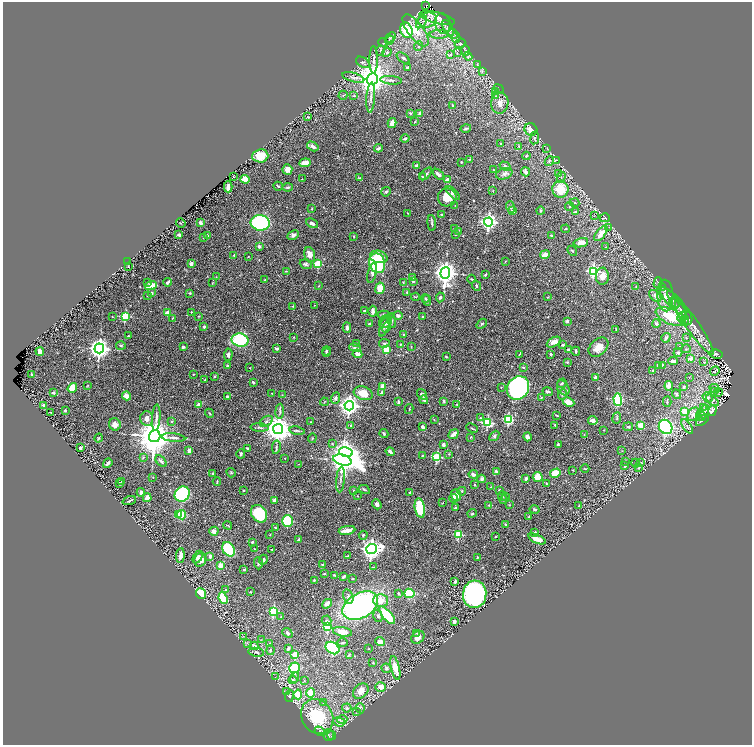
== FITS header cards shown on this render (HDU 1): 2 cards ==
NAXIS1  =                 1499
NAXIS2  =                 1485

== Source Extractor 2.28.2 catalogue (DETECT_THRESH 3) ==
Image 1499 x 1485 px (HDU 1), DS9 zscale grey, zoomed out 1/2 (1 PNG px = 2 x 2 image px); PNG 754 x 747 px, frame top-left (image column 2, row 1485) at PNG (3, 2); each listed source drawn as its Kron ellipse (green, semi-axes under 4 px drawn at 4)
Background 0.548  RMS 0.017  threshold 0.0523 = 3 sigma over >= 5 px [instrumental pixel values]
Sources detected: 596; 25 cannot appear on this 1/2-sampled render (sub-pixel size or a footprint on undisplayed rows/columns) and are neither listed nor drawn; of the other 571, the 500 brightest by FLUX_AUTO listed and drawn (71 fainter detections omitted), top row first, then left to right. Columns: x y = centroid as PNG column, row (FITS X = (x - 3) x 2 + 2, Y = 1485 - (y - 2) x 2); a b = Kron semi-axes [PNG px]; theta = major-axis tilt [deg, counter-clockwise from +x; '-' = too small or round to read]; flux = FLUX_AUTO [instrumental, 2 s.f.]
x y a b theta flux
426 6 2 1 - 2.7
437 18 18 5 -14 35
427 20 9 7 14 42
421 22 7 3 52 8.9
443 23 10 7 -76 22
448 28 9 4 -62 11
407 30 8 6 -69 110
416 30 19 8 -53 87
439 34 9 4 1 13
453 34 5 3 - 6
390 37 6 3 42 5.2
456 38 5 3 - 4.9
390 40 5 3 - 3.6
383 43 5 2 - 3.7
460 43 5 4 - 5.9
418 46 5 4 - 5.6
466 50 5 4 - 5.3
380 51 5 3 - 4.7
387 53 5 4 - 5.3
457 53 3 2 - 2.3
450 55 4 3 - 5.2
468 56 4 2 - 2.8
403 58 7 4 -40 8
374 60 14 3 -90 13
363 62 7 5 -30 9.4
477 64 4 3 - 2.9
407 68 3 2 - 5.9
482 72 3 2 - 2.5
353 77 11 4 -16 12
372 79 6 5 - 6100
391 80 11 3 -5 9.4
499 89 6 2 -41 3.1
495 92 4 3 - 3.4
343 95 4 3 - 3.3
354 96 4 3 - 4.5
496 96 4 2 - 3.1
371 97 15 3 86 13
500 103 10 8 82 29
453 106 4 2 - 6.2
410 113 4 3 - 3.6
420 114 3 3 - 22
308 117 3 2 - 3.1
414 122 3 2 - 2
392 123 5 3 - 26
466 128 5 3 - 5.9
531 130 7 6 - 42
405 138 4 3 - 5.3
535 138 6 4 81 7.4
501 144 4 2 - 2.6
313 146 6 3 -31 15
519 146 3 3 - 3.1
378 148 4 3 - 9.8
547 148 3 2 - 1.5
260 156 8 6 5 54
526 156 4 3 - 4.7
469 159 3 2 - 2.2
556 160 3 2 - 1.8
549 161 5 3 - 5.3
461 162 2 2 - 3.8
305 163 6 3 7 31
416 166 4 3 - 9.1
505 166 6 3 -30 5.9
287 169 5 5 - 22
493 170 3 2 - 1.7
525 172 5 3 - 8.8
426 174 7 3 49 6.9
438 174 6 3 -43 14
504 174 8 5 18 12
558 174 3 2 - 1.6
233 176 2 2 - 2.1
423 177 4 3 - 3.9
561 177 6 3 75 5.1
359 178 3 2 - 2.4
245 179 4 4 - 37
302 179 2 1 - 1.7
448 180 4 3 - 20
278 186 5 2 - 3.7
228 187 5 3 - 45
288 187 5 3 - 7.1
560 189 8 8 - 80
493 191 3 2 - 1.7
386 192 5 4 - 5.8
453 193 9 4 -45 8.3
447 197 9 9 - 53
574 203 5 3 - 3.7
455 206 3 2 - 2.3
569 206 4 2 - 2.6
510 207 6 3 -71 5.8
312 209 2 2 - 2
513 211 4 3 - 15
540 211 4 2 - 3
575 212 2 2 - 9.5
408 213 2 2 - 2.6
442 214 2 2 - 1.8
594 216 4 1 - 1.7
605 218 5 3 - 3.8
488 222 4 4 - 1000
181 223 5 2 - 2.4
200 223 3 2 - 11
260 223 9 7 -6 490
312 223 6 4 -27 9.9
432 223 7 2 -86 6.3
609 227 3 2 - 2.6
454 228 2 2 - 1.8
566 229 4 2 - 2.1
458 231 3 3 - 2.4
456 234 2 2 - 5
601 234 9 4 52 37
179 235 3 2 - 7.5
208 235 3 3 - 2.4
293 235 6 4 28 9.3
551 235 4 2 - 3.2
354 237 2 2 - 2.5
203 238 4 3 - 2.8
581 243 7 4 12 26
259 246 2 2 - 12
606 247 3 3 - 1.8
572 251 5 3 - 4
234 255 2 2 - 3.9
310 255 8 5 -73 26
545 255 5 3 - 35
248 256 3 2 - 1.7
379 257 9 6 -15 44
505 261 3 2 - 1.5
127 262 4 2 - 7.9
191 263 3 3 - 14
377 263 10 8 -73 300
306 264 6 4 -21 8.7
318 264 3 3 - 150
128 266 3 2 - 1.7
286 271 3 2 - 2.3
593 271 4 4 - 480
372 273 10 4 76 14
445 273 5 5 - 3000
485 275 3 2 - 5.2
602 276 8 6 -88 34
216 277 3 2 - 1.8
412 278 4 3 - 3.8
472 279 4 3 - 3
265 280 3 3 - 5.4
413 281 3 3 - 5
147 282 3 2 - 2.7
168 282 4 3 - 8.1
403 282 3 2 - 1.5
212 283 3 2 - 1.6
658 283 5 3 - 3.7
151 286 6 3 18 76
319 286 3 2 - 1.5
476 286 5 3 - 3.6
636 286 3 2 - 1.9
380 288 6 4 80 48
662 288 4 3 - 3.3
407 292 3 2 - 2.8
152 293 3 3 - 9.2
190 293 3 3 - 3.7
147 296 3 2 - 2.4
655 296 7 4 -45 17
665 296 16 8 -87 42
416 297 4 3 - 3.8
440 297 5 3 - 7.6
548 297 3 2 - 2.1
670 298 13 6 -50 19
425 299 4 3 - 3.4
427 300 5 3 - 4.2
675 302 6 2 -45 5
315 305 2 2 - 1.8
293 306 2 2 - 3
681 310 10 4 -65 13
365 311 3 2 - 4.6
373 311 5 3 - 15
191 312 2 2 - 2.3
167 313 4 4 - 22
384 315 6 4 3 7.1
112 316 2 2 - 1.5
125 316 3 3 - 230
199 316 2 2 - 2.4
398 316 5 4 - 9.8
423 317 2 2 - 5.2
670 317 16 7 -24 120
682 317 5 4 - 9.8
172 318 3 2 - 1.7
687 318 7 5 -73 11
392 320 7 3 -76 6.4
567 321 2 2 - 19
685 321 5 3 - 6.8
385 322 7 5 41 13
690 323 39 6 -55 54
370 324 3 3 - 5.9
482 324 6 3 39 4.7
656 324 4 3 - 7.5
384 326 10 3 69 10
204 327 3 2 - 7.1
387 327 5 4 - 6
347 328 5 3 - 13
616 329 4 1 - 2.3
403 335 3 2 - 2.9
128 336 2 2 - 2.8
294 337 3 2 - 2.4
666 338 5 3 - 11
686 338 4 3 - 3.1
240 340 8 6 -12 240
554 342 7 4 28 23
384 343 5 4 - 6.2
356 344 3 2 - 1.8
400 344 3 2 - 3
121 345 5 2 - 3
563 345 3 2 - 3.4
183 347 3 2 - 7.2
411 347 3 2 - 1.9
598 347 11 8 43 36
680 347 3 2 - 3.4
99 348 5 5 - 2200
277 348 3 2 - 7.5
355 348 6 3 -18 6.9
686 349 5 2 - 2.8
386 350 3 3 - 110
568 350 4 3 - 5.6
40 351 4 3 - 23
326 351 4 3 - 4.6
576 351 4 2 - 6
678 352 4 3 - 4.4
326 353 3 3 - 3
357 354 5 4 - 11
519 354 3 2 - 1.6
551 354 3 2 - 6.5
716 354 6 4 -10 7.4
228 355 6 4 88 8.8
446 357 3 2 - 3.6
690 359 2 2 - 37
673 361 5 3 - 13
567 362 3 3 - 3
704 362 4 3 - 3.2
662 365 3 3 - 3.1
227 366 3 2 - 5.6
659 366 3 3 - 17
523 367 2 2 - 6.4
250 368 3 2 - 1.6
652 371 3 2 - 2.9
715 371 5 3 - 4.8
194 374 3 2 - 2.4
31 375 3 2 - 3.6
214 376 3 3 - 3.9
595 377 3 3 - 7.6
689 377 2 2 - 1.5
204 380 3 2 - 1.7
253 382 3 2 - 4.6
562 383 5 3 - 3.6
87 385 3 3 - 2.1
382 386 2 2 - 43
669 386 4 3 - 17
684 387 4 3 - 4.4
72 388 5 3 - 76
501 388 2 2 - 1.7
518 388 12 10 55 850
563 388 8 5 -63 13
715 388 5 3 - 5.4
713 391 3 2 - 1.7
548 392 5 2 - 6.4
53 393 2 2 - 21
272 393 3 3 - 2.1
363 393 10 6 -19 48
382 393 4 3 - 9.7
718 393 4 2 - 2.4
422 394 6 4 -55 7.3
563 394 5 3 - 4.2
676 394 5 4 - 5.7
282 395 3 2 - 2.2
126 396 4 3 - 28
227 397 3 3 - 8.4
542 397 4 2 - 2
708 397 5 4 - 10
336 398 5 4 - 9.4
424 400 4 3 - 11
618 400 6 4 -88 170
712 400 7 3 -41 6
444 401 3 3 - 8
667 401 5 2 - 3.4
324 402 4 2 - 2.1
398 402 4 2 - 6.2
568 402 6 4 -25 26
199 404 3 3 - 23
457 404 2 2 - 2.2
44 405 2 2 - 21
349 406 4 4 - 2000
704 408 3 2 - 2.2
409 409 5 2 - 2.8
65 410 2 2 - 12
712 410 5 3 - 13
280 411 7 3 86 5.8
684 411 3 3 - 69
51 412 4 3 - 2.4
704 412 7 4 72 11
209 413 5 3 - 3.6
693 414 7 5 55 15
557 415 3 2 - 2.7
701 416 5 4 - 7.1
156 417 13 4 86 15
147 418 7 6 - 23
480 418 3 3 - 3.3
617 418 6 3 82 4.3
508 419 4 3 - 190
434 420 4 3 - 2.7
593 420 5 4 - 13
702 420 7 2 37 4
171 421 4 3 - 2.9
266 421 7 4 34 11
310 422 2 2 - 2
487 423 4 3 - 260
115 424 6 5 - 19
351 425 2 2 - 5.1
555 425 3 2 - 2.5
641 425 4 3 - 51
423 427 4 3 - 13
628 427 5 4 - 6.7
666 427 7 6 - 480
687 427 8 2 -55 4.9
260 428 9 3 -3 5.9
472 428 6 3 -25 4.3
278 429 5 5 - 4800
604 430 3 2 - 1.7
297 431 8 3 -9 4.9
384 434 4 3 - 4.7
454 434 5 2 - 37
584 435 3 2 - 1.8
155 436 6 5 - 9500
494 436 6 4 49 7.8
470 437 3 2 - 1.7
527 437 4 3 - 13
99 438 4 3 - 2.9
173 438 12 3 -6 12
312 438 5 3 - 3.3
332 444 3 3 - 2.6
443 444 3 3 - 16
558 444 2 2 - 3.8
276 447 7 4 81 6.1
80 448 3 2 - 6.1
248 448 4 3 - 6.4
189 450 3 3 - 19
622 451 3 2 - 2.1
346 452 7 4 -13 1800
390 452 5 3 - 13
241 454 5 3 - 5.6
449 454 2 2 - 2.2
422 455 2 2 - 2.1
143 457 3 2 - 2.1
437 457 3 3 - 250
285 458 3 2 - 1.5
342 460 9 5 -16 4400
161 461 7 3 -49 9.4
626 461 3 2 - 1.8
641 462 3 2 - 2
108 463 5 2 - 6.3
636 463 4 2 - 2.4
298 464 3 2 - 1.6
625 466 2 2 - 3.6
639 468 3 2 - 3.1
585 469 4 2 - 3.2
573 470 3 3 - 1.9
496 471 3 3 - 8.2
231 473 5 4 - 3.9
555 473 5 4 - 58
213 474 2 2 - 19
473 474 5 3 - 8.9
153 477 3 3 - 1.9
538 477 5 5 - 42
482 479 4 3 - 12
526 479 3 3 - 9.2
341 480 13 2 85 7.7
217 481 4 2 - 2.8
122 482 2 2 - 1.6
119 483 4 3 - 6.5
475 484 3 3 - 3
546 484 3 2 - 2
491 487 2 2 - 1.9
364 489 6 2 -27 3.8
243 490 2 2 - 2.8
353 490 2 2 - 2.4
499 490 3 2 - 5.1
462 491 4 4 - 4.7
141 492 4 3 - 16
410 492 2 2 - 4.7
182 494 8 7 - 400
456 495 6 5 - 31
358 496 3 2 - 2.4
502 496 5 2 - 2.1
505 497 3 2 - 2.6
147 498 4 3 - 30
454 498 4 4 - 4.9
503 499 4 3 - 3.2
129 500 7 2 19 3.1
274 500 3 3 - 9
443 503 4 2 - 1.7
377 504 5 4 - 11
489 505 3 2 - 2.5
509 505 2 2 - 2
579 506 4 2 - 2.8
420 508 10 5 -79 170
455 508 3 2 - 6.3
534 509 5 3 - 4.7
472 513 4 3 - 4.3
259 514 9 7 -55 170
179 515 4 3 - 53
182 515 4 4 - 84
529 516 3 2 - 2.5
287 521 5 5 - 200
505 524 3 2 - 3
228 525 4 2 - 2.4
275 528 4 3 - 2.7
347 530 8 3 9 36
214 531 4 4 - 18
535 532 3 3 - 4.6
458 534 3 3 - 180
270 535 2 2 - 1.9
363 535 4 4 - 4.6
496 536 2 2 - 2
299 539 3 2 - 5.5
537 539 9 4 -23 35
252 542 2 2 - 7.1
229 549 8 5 -59 180
255 549 3 2 - 1.6
371 549 5 5 - 2000
272 550 3 2 - 2.8
180 555 7 3 84 20
210 556 3 2 - 9.7
347 556 4 3 - 4
198 557 7 3 59 7.5
478 557 4 2 - 3.1
200 560 7 5 75 26
263 560 5 3 - 7.5
258 563 6 4 -88 7.2
220 565 4 3 - 25
322 565 4 4 - 4.1
374 567 4 2 - 2.7
244 570 3 3 - 4.1
324 574 2 2 - 5
335 575 4 2 - 4.5
344 576 3 2 - 12
353 579 2 2 - 2.9
314 580 3 2 - 3
455 582 3 2 - 8.2
226 590 4 3 - 5.3
250 592 3 3 - 2
398 593 4 3 - 4.7
409 593 5 4 - 120
201 594 5 5 - 91
475 594 14 11 86 1100
348 596 7 5 -74 9.7
223 598 6 4 -66 110
381 600 7 6 - 43
327 604 5 3 - 13
360 606 19 12 29 810
273 611 3 3 - 270
387 615 11 4 -49 170
281 616 3 2 - 2.4
378 616 6 4 -72 6.6
327 621 5 5 - 6.4
454 621 3 3 - 19
327 627 4 3 - 97
342 632 9 4 -9 43
287 633 6 4 -39 7.8
417 633 4 3 - 2.3
243 636 4 3 - 3.2
418 637 7 5 45 24
261 640 3 2 - 2
380 642 5 4 - 26
247 643 4 4 - 4.5
269 643 3 2 - 2.2
342 643 5 3 - 4.8
254 646 4 3 - 18
288 648 4 2 - 8
332 648 7 5 -35 270
369 649 2 2 - 1.5
270 650 5 3 - 7.6
256 652 8 4 -9 7.7
295 655 3 3 - 70
349 655 4 2 - 2.5
373 662 4 2 - 2.3
295 668 5 5 - 170
386 668 5 4 - 7.5
395 668 12 4 -77 53
275 677 3 2 - 2.3
295 677 6 4 66 7.1
293 680 4 4 - 4.1
304 681 3 2 - 1.8
380 687 5 5 - 26
361 691 9 6 42 30
286 692 3 2 - 1.6
311 693 5 4 - 46
298 694 5 3 - 61
289 696 6 4 82 7.1
324 702 4 2 - 1.9
347 708 5 4 - 6.4
360 708 5 3 - 4.8
357 712 3 2 - 1.8
317 717 18 15 -58 200
342 719 5 2 - 4.5
339 722 6 3 -19 6.1
320 731 6 3 -32 5.5
328 735 6 5 - 9.9
332 735 4 2 - 2.9
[71 fainter detections neither listed nor drawn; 25 sub-pixel or undisplayed-footprint detections neither listed nor drawn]